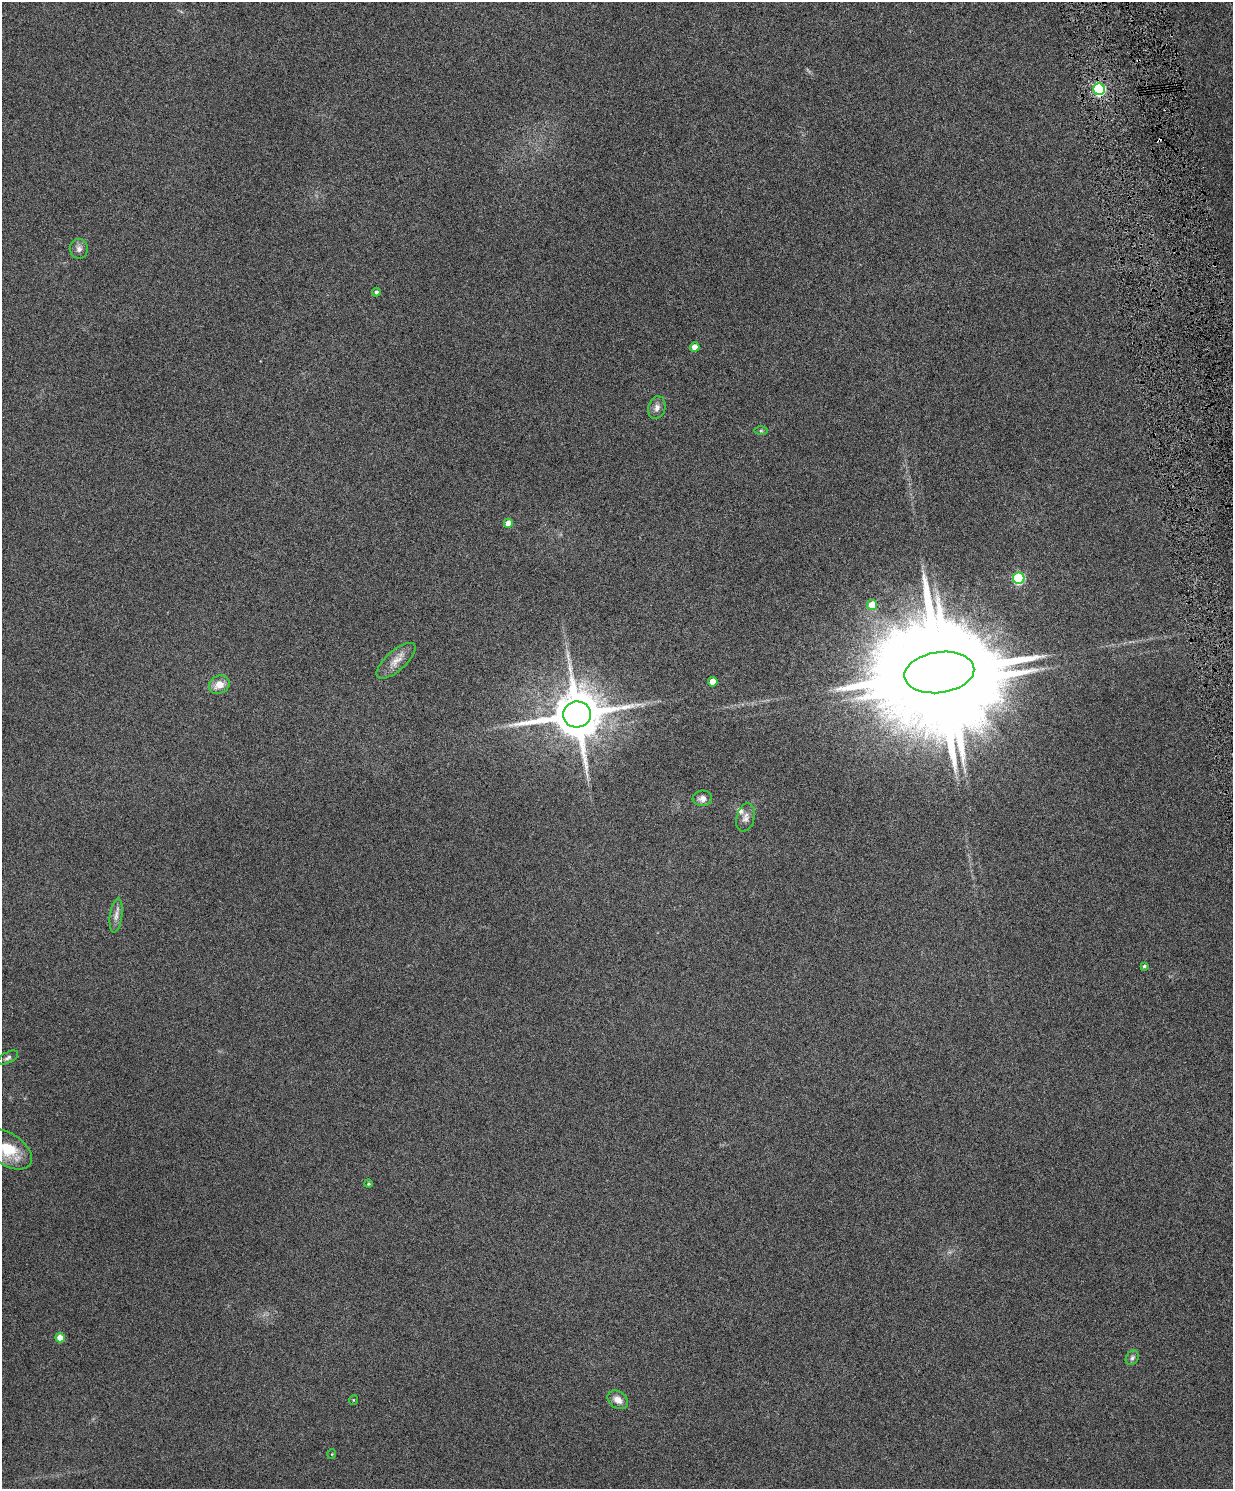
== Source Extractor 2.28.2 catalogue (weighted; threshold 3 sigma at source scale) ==
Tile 6 of 4 x 3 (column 2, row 2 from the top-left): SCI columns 1234-2464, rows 1631-3117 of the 4928 x 4863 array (HDU 1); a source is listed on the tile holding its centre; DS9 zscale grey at full resolution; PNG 1235 x 1491 px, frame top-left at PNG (2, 2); each listed source drawn as its Kron ellipse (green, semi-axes under 4 px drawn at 4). Shown black and unused: <1% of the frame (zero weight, under 4 of 8 exposures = <1% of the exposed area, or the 3 px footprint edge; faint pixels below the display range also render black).
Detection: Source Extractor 2.28.2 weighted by HDU 2 'WHT'; one run over the whole footprint, this tile lists its part. Background 0.0712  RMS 0.0043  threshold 0.0176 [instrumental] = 3 sigma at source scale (4.09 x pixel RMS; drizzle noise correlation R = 1.36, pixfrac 0.8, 0.05/0.05 arcsec/px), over >= 5 px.
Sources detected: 30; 1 too faint to see at this stretch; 1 inside a brighter object's white glare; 1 cosmic-ray / hot-pixel residue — neither listed nor drawn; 1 inside a brighter listed object's ellipse — not listed separately; the other 26 listed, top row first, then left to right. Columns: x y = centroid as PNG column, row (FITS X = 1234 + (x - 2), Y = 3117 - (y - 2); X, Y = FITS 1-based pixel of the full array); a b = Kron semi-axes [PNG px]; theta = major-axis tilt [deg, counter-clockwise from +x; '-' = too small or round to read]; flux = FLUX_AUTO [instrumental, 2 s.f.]
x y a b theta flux
1099 89 6 5 - 58
79 249 10 9 - 1.8
376 292 4 4 - 0.91
695 347 5 4 - 4.1
657 408 11 8 74 2.1
761 431 6 4 0 0.58
508 523 4 4 - 4
1019 578 6 5 - 35
872 605 5 5 - 10
396 661 24 10 42 4.7
939 672 35 20 8 16000
713 682 5 4 - 6.9
219 685 10 9 - 4.4
577 714 14 13 - 2400
702 798 10 8 5 2.3
746 817 14 9 74 2.3
116 916 17 6 83 2.4
1144 966 4 3 - 0.63
8 1058 11 5 27 1.1
8 1149 27 15 -34 13
368 1184 4 4 - 0.58
60 1338 4 4 - 5.5
1132 1358 7 6 - 0.99
353 1400 5 3 - 0.32
618 1400 11 8 -38 3.2
332 1454 5 3 - 0.3
Isophote crosses this tile's border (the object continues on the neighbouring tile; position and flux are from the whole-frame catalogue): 1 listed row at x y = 8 1149